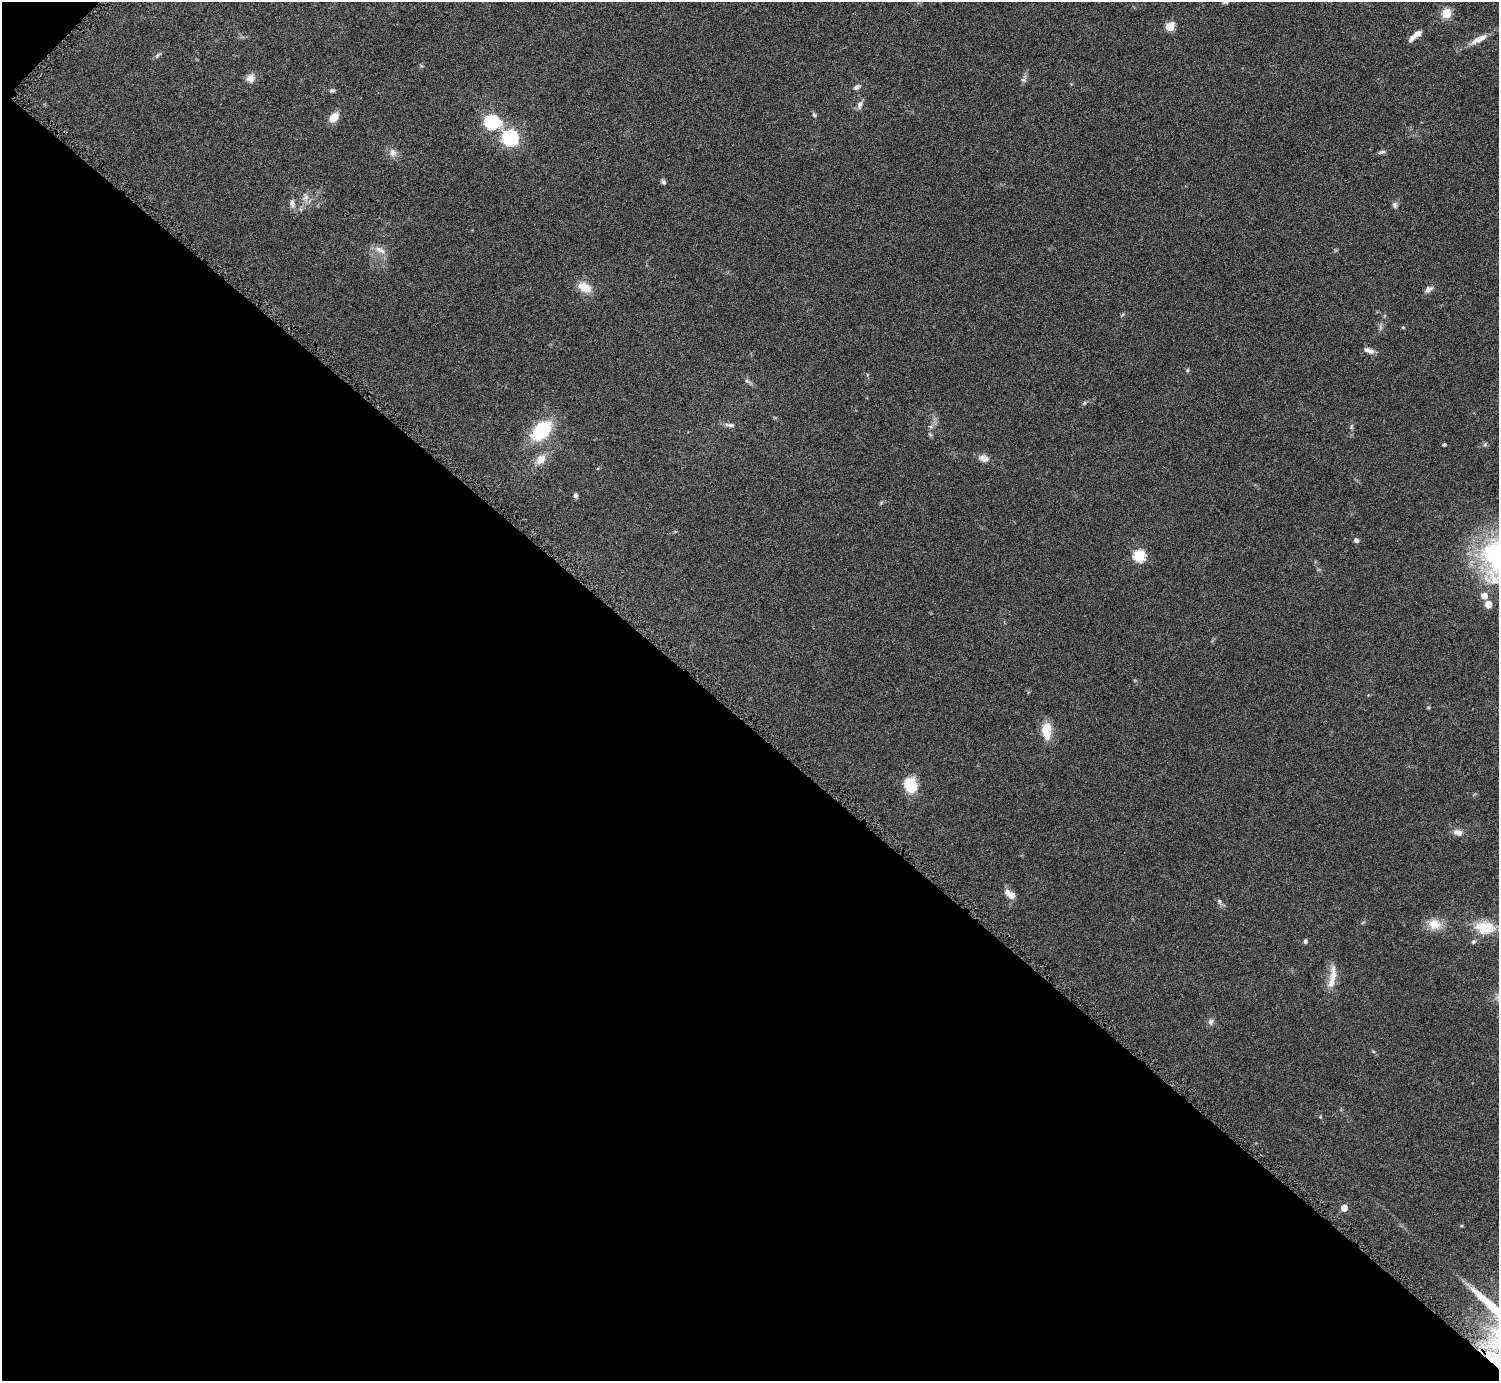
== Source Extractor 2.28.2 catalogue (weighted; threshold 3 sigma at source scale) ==
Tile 9 of 4 x 4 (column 1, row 3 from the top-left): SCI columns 8-1504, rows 1553-2931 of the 6004 x 6005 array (HDU 1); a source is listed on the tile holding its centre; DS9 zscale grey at full resolution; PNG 1501 x 1383 px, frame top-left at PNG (2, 2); no overlay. Shown black and unused: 48% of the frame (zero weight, under 4 of 8 exposures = <1% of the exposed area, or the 3 px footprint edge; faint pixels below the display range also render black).
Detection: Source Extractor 2.28.2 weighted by HDU 2 'WHT'; one run over the whole footprint, this tile lists its part. Background 0.0788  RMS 0.0048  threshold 0.0195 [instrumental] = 3 sigma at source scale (4.09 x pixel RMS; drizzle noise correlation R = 1.36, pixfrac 0.8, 0.05/0.05 arcsec/px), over >= 5 px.
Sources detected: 54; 1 inside a brighter listed object's ellipse — not listed separately; the other 53 listed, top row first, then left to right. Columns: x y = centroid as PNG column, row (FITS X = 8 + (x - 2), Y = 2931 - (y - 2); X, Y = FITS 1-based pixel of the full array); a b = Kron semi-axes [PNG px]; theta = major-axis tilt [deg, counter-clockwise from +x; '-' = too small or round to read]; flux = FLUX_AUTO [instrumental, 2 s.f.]
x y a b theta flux
1226 2 9 5 18 0.87
1447 13 6 5 - 18
1170 26 6 5 - 15
1415 35 18 6 41 4
1479 39 26 8 28 4.5
157 56 8 4 59 0.8
250 78 12 11 - 2.8
1024 79 10 7 55 1.3
856 87 8 6 40 1.4
332 90 7 5 0 0.87
860 105 12 7 79 1.8
814 115 8 4 -54 0.71
334 117 12 8 48 4.7
491 122 8 7 - 48
510 138 8 7 - 88
1382 152 10 5 10 1
393 153 12 9 -75 2.4
663 182 8 5 -49 0.92
306 198 9 8 - 2.1
292 204 13 7 -84 1.9
1395 205 9 6 -72 1.2
380 250 16 7 -24 3.1
584 287 17 11 -25 6.3
1428 289 10 7 36 1.8
1122 315 6 3 20 0.51
1380 327 9 4 -77 0.88
1403 327 5 3 - 0.35
1369 350 13 6 -19 2.1
1187 370 6 4 89 0.54
1084 403 6 4 45 0.63
730 425 15 5 -8 1.7
1351 427 8 4 -82 0.79
541 431 19 12 44 29
930 434 6 4 -20 0.55
1444 445 4 3 - 0.65
984 458 12 8 -10 2.7
541 459 16 11 45 4.8
576 495 6 5 - 1
1356 540 6 5 - 1.2
1139 556 6 6 - 32
1484 596 6 6 - 4.1
1488 604 5 5 - 6
1047 730 18 10 -88 9.3
910 785 12 9 -71 17
1458 832 12 8 -8 2.4
1012 895 10 9 - 2.5
1220 902 9 6 -70 1.1
1434 924 18 14 -14 6.1
1485 927 26 16 -3 12
1305 941 6 5 - 0.8
1332 977 37 8 81 5.9
1211 1022 8 7 - 1.4
1344 1208 5 5 - 4.5
Isophote crosses this tile's border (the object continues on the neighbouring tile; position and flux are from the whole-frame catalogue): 1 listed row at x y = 1226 2